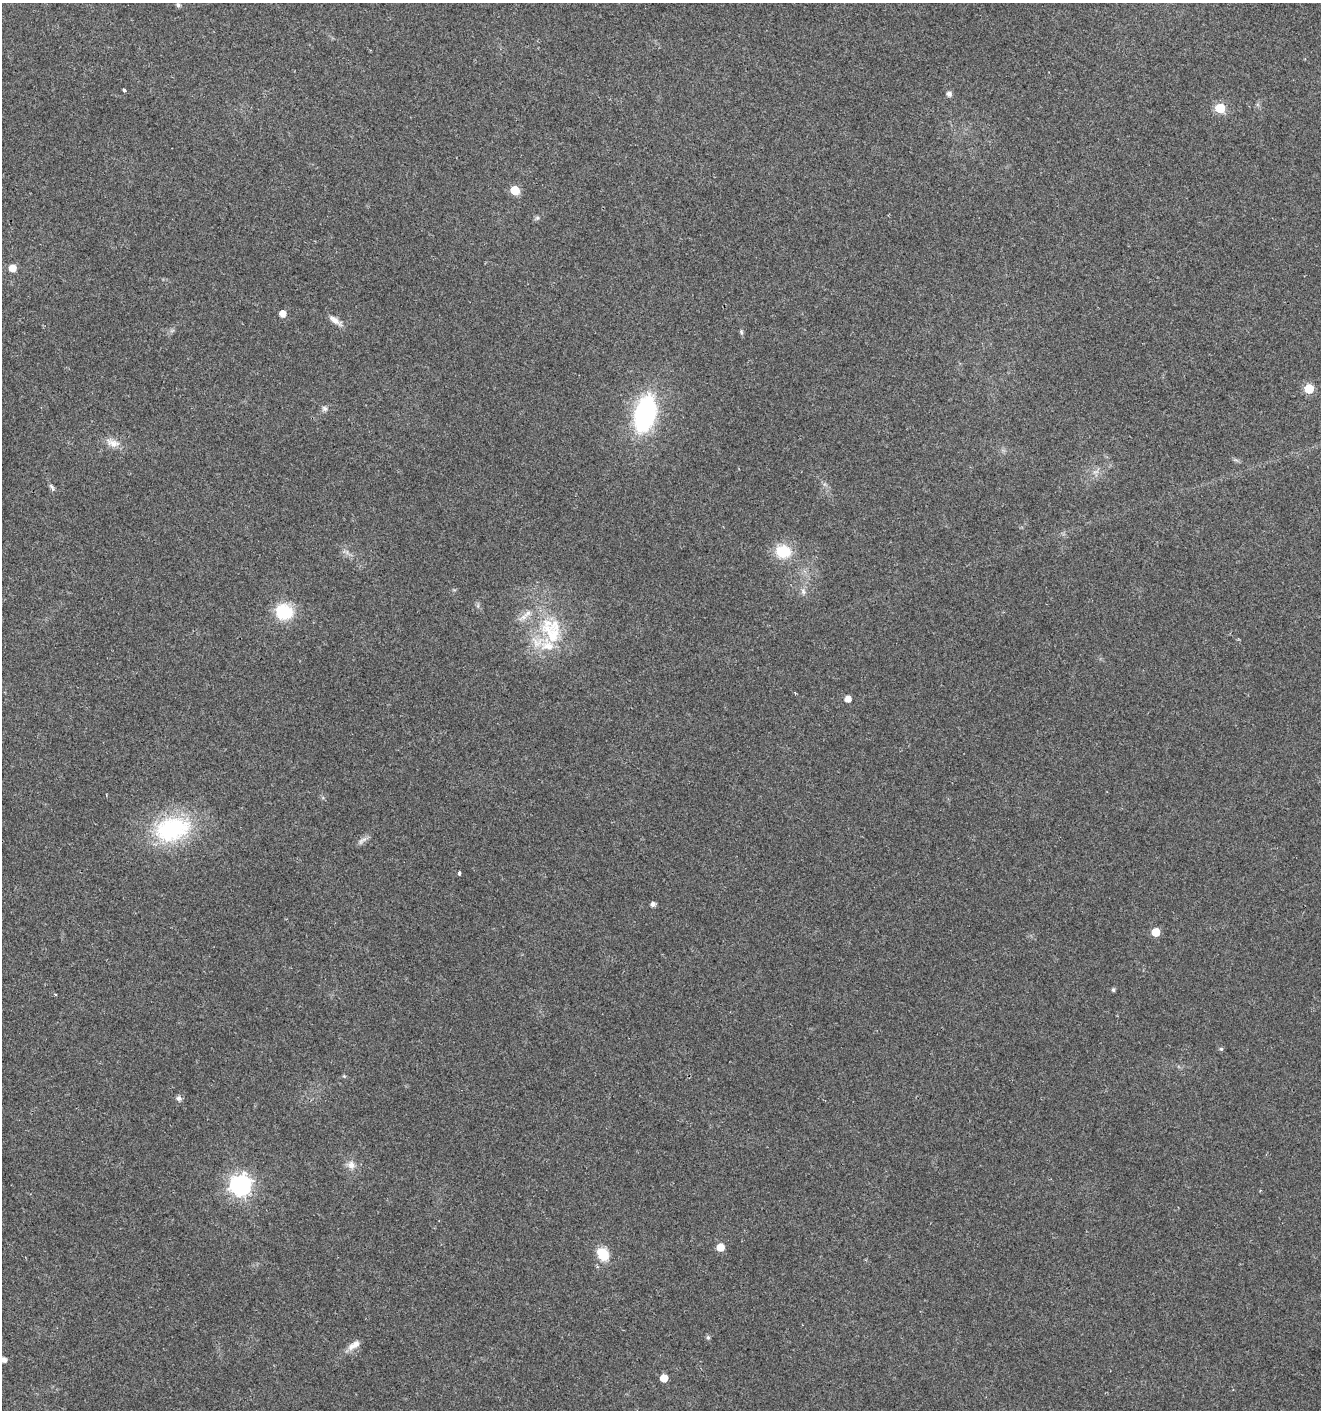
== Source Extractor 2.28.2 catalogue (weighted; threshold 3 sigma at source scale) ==
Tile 11 of 4 x 4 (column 3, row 3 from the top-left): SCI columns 2917-4235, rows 1414-2821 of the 5767 x 5648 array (HDU 1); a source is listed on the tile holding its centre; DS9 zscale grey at full resolution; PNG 1323 x 1412 px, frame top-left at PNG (2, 3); no overlay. Shown black and unused: <1% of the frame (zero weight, under 2 of 3 exposures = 1% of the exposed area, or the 3 px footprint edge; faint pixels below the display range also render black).
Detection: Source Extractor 2.28.2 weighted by HDU 2 'WHT'; one run over the whole footprint, this tile lists its part. Background 0.0196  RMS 0.0049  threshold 0.022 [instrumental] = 3 sigma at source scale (4.5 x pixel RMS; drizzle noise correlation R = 1.50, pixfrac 1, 0.0396/0.0396 arcsec/px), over >= 5 px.
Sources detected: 43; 4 inside a brighter listed object's ellipse — not listed separately; the other 39 listed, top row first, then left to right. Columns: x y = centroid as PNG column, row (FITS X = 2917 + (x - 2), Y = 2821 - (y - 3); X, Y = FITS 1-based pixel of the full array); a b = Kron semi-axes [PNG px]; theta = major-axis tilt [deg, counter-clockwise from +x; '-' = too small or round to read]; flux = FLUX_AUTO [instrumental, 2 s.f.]
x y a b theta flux
178 5 5 4 - 1.2
124 90 3 3 - 2.9
949 94 5 5 - 2
1220 108 6 5 - 26
515 190 6 5 - 18
537 218 6 5 - 0.89
12 268 5 5 - 7.9
282 314 5 5 - 5.1
335 320 20 6 -36 3.5
741 332 7 5 -70 0.8
1309 389 6 5 - 20
325 409 7 7 - 1.4
645 414 33 19 76 70
113 443 21 10 -19 4.9
52 487 12 5 -55 1.3
783 551 16 14 -2 16
803 591 10 5 -76 1.7
478 606 7 4 -72 0.91
284 612 20 17 -13 19
551 633 50 22 -59 31
848 699 5 5 - 4.7
172 829 39 26 14 54
363 840 16 5 32 2.2
459 873 3 3 - 3.4
653 904 5 5 - 2
1156 932 5 5 - 12
1113 990 4 4 - 0.96
55 994 3 3 - 0.5
1221 1049 5 5 - 0.72
344 1076 4 4 - 0.54
179 1098 7 6 - 1.5
351 1165 11 9 -63 3.4
241 1185 8 8 - 280
720 1247 5 5 - 9.3
603 1254 13 10 -56 13
708 1338 5 5 - 1
354 1345 19 8 33 4.1
4 1360 5 5 - 2.5
664 1378 5 5 - 8.4
Isophote crosses this tile's border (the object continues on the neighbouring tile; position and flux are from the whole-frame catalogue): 1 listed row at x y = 4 1360